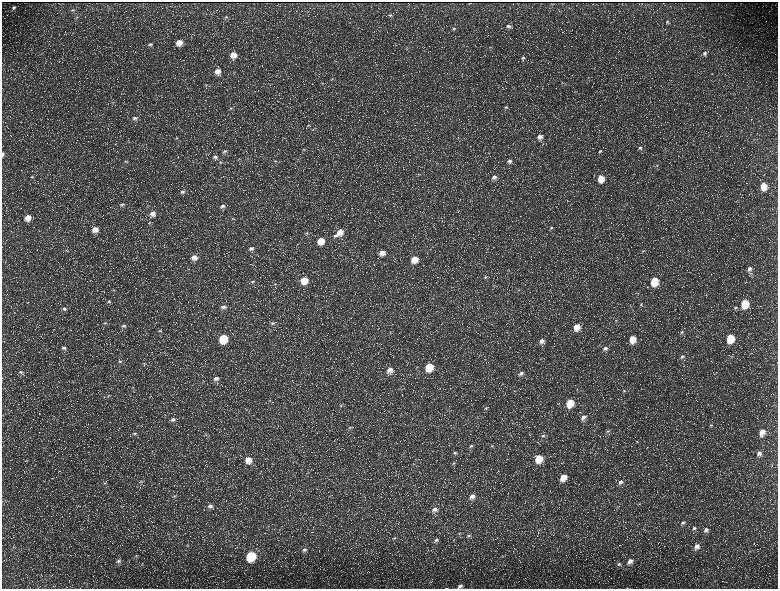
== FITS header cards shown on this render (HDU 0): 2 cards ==
NAXIS1  =                 1552 / length of data axis 1
NAXIS2  =                 1173 / length of data axis 2

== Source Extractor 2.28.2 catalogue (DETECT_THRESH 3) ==
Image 1552 x 1173 px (HDU 0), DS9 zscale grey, zoomed out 1/2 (1 PNG px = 2 x 2 image px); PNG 780 x 591 px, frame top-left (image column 1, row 1173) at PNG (2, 2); no overlay
Background 230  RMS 11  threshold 32.2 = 3 sigma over >= 5 px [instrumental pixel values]
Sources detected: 195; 37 cannot appear on this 1/2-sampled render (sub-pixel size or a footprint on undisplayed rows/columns) and are not listed; the other 158 listed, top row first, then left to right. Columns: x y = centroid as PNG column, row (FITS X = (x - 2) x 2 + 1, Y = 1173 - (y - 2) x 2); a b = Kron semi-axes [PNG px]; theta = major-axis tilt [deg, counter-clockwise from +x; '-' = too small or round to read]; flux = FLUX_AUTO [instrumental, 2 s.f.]
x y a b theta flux
469 3 3 1 - 1000
14 7 6 4 22 5500
73 10 6 3 -2 2400
390 15 5 4 - 3300
77 17 5 3 - 2200
226 17 6 4 41 3900
667 22 5 4 - 3300
508 26 6 5 - 6500
454 29 5 4 - 3300
179 42 6 6 - 24000
150 44 7 4 17 5100
490 47 4 3 - 1700
705 53 6 5 - 6100
233 55 6 6 - 23000
523 58 5 4 - 3900
335 61 4 3 - 1600
217 71 7 6 - 17000
332 79 4 3 - 1800
561 83 3 2 - 860
206 85 4 3 - 2200
575 92 3 2 - 970
113 103 4 2 - 1500
506 107 4 4 - 2900
231 108 5 3 - 3000
135 118 7 5 19 7700
308 125 5 2 - 1800
540 137 5 5 - 9900
177 138 5 3 - 2500
640 148 4 4 - 3400
304 149 4 3 - 1700
225 151 7 4 7 5300
600 151 4 3 - 2800
2 154 6 2 90 4200
215 157 7 5 21 7000
239 159 3 2 - 1100
298 159 4 2 - 1100
125 161 5 3 - 2600
275 161 5 3 - 2700
509 161 5 5 - 5900
220 162 6 4 -15 3800
657 165 3 3 - 1200
32 177 5 3 - 2600
494 177 6 5 - 9400
601 178 6 5 - 33000
763 186 7 5 -83 38000
182 192 7 5 0 6100
122 204 7 4 19 5000
222 206 7 6 - 8400
153 214 8 6 7 15000
28 218 7 6 - 22000
232 218 3 3 - 1700
149 223 4 3 - 2300
551 228 5 4 - 3000
95 229 6 6 - 19000
340 232 8 7 - 23000
306 233 6 3 15 3400
335 236 7 5 5 6100
321 241 7 6 - 34000
251 248 8 5 14 8300
67 250 4 1 - 1100
643 251 3 3 - 1700
382 253 7 6 - 18000
194 257 7 6 - 17000
414 259 7 6 - 31000
749 269 6 5 - 8600
751 273 6 3 0 3200
485 277 6 4 21 3500
304 280 7 7 - 44000
654 281 6 5 - 67000
252 282 6 4 26 5000
274 284 5 3 - 2700
114 290 5 3 - 2700
518 290 5 3 - 2000
638 293 4 3 - 2000
109 302 5 4 - 2900
745 303 6 5 - 89000
641 304 4 3 - 2100
223 307 7 5 9 7600
735 308 6 5 - 4900
64 309 7 5 -3 5500
616 320 4 3 - 2000
105 323 4 4 - 3000
272 323 6 4 14 3700
124 326 6 4 12 5400
577 327 7 6 - 24000
160 331 5 4 - 2900
682 332 5 4 - 3600
730 338 6 5 - 76000
223 339 6 5 - 90000
632 339 7 6 - 33000
541 341 6 5 - 11000
64 348 7 5 -19 6900
605 348 7 5 32 8000
682 357 6 4 44 5300
731 357 5 3 - 2400
120 361 5 4 - 4100
144 363 3 2 - 1600
429 367 7 6 - 65000
390 370 8 6 46 18000
21 372 6 5 - 5900
521 373 7 5 30 8500
216 378 7 5 5 9900
202 382 4 3 - 1700
133 388 4 3 - 2000
413 390 2 1 - 490
577 390 3 3 - 1200
624 391 4 4 - 2400
269 401 4 4 - 2500
570 403 7 6 - 53000
341 406 5 5 - 4200
486 408 5 4 - 3200
246 409 3 3 - 1600
583 417 7 6 - 12000
173 419 7 5 11 6700
711 425 5 3 - 2300
350 427 5 4 - 3800
608 431 5 4 - 3600
762 432 7 5 72 23000
135 433 6 3 11 3300
206 435 4 4 - 2900
543 436 6 4 33 4300
637 441 4 3 - 1600
471 446 6 4 28 4900
492 446 5 3 - 1900
455 453 7 5 9 5300
759 453 6 5 - 8400
539 458 6 5 - 53000
248 460 8 7 - 26000
26 461 4 2 - 1500
453 463 6 3 22 3200
413 464 4 3 - 2100
563 477 7 5 55 32000
141 481 5 4 - 2800
621 482 7 5 43 7000
104 483 5 3 - 3000
174 496 7 4 12 3700
472 496 6 5 - 13000
639 504 3 3 - 1500
210 506 8 5 8 9300
617 507 4 2 - 1200
435 509 7 5 27 11000
683 522 6 4 34 4600
694 528 5 4 - 4200
706 530 6 5 - 7200
459 533 4 2 - 1800
469 535 5 4 - 3600
394 538 6 3 47 2900
436 540 7 4 24 5900
187 546 5 2 - 1700
697 546 7 6 - 12000
304 549 7 4 14 6200
136 556 4 3 - 1700
251 556 6 6 - 160000
118 561 6 5 - 5100
630 561 7 5 45 13000
619 564 6 4 35 4200
460 586 7 4 24 6900
446 588 4 2 - 1100
At the frame edge (FLAGS 8, measured only in part): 3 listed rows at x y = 2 154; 460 586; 446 588
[37 sub-pixel or undisplayed-footprint detections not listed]